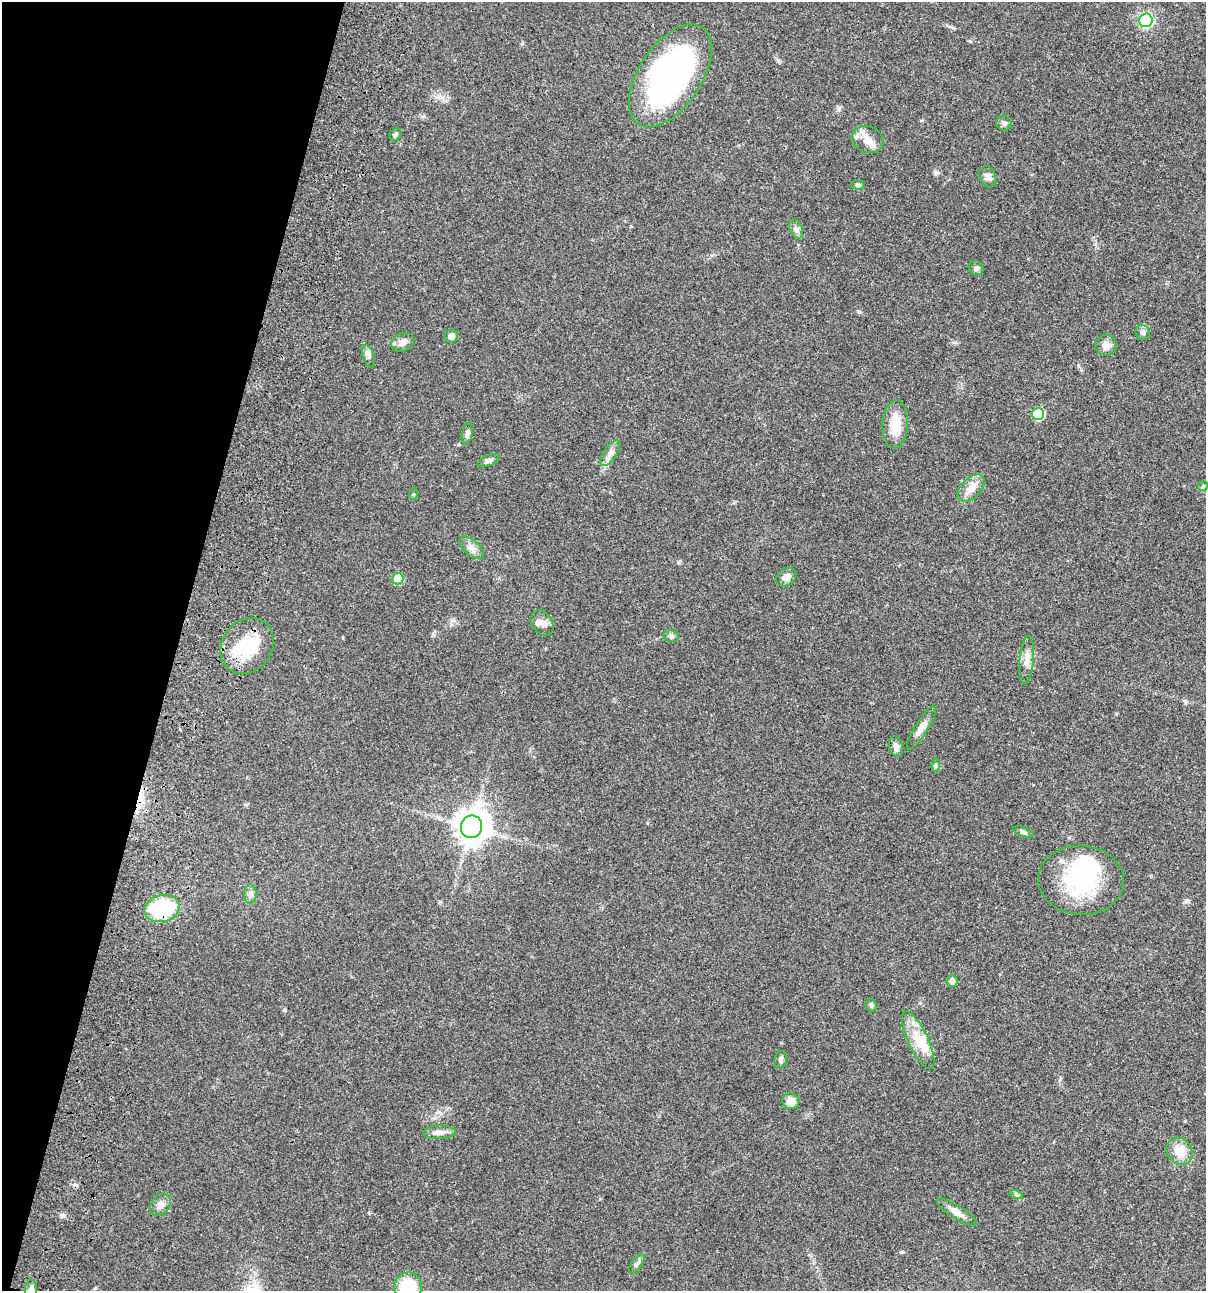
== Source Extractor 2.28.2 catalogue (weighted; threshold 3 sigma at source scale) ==
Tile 9 of 4 x 4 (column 1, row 3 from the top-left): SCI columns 233-1436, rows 1409-2697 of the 5406 x 5393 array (HDU 1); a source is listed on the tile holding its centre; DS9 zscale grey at full resolution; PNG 1208 x 1293 px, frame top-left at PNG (2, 2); each listed source drawn as its Kron ellipse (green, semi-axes under 4 px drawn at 4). Shown black and unused: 15% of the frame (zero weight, under 3 of 4 exposures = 9% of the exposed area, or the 3 px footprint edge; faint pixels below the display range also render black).
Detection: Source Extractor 2.28.2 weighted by HDU 2 'WHT'; one run over the whole footprint, this tile lists its part. Background 0.0468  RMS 0.0053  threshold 0.0239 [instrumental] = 3 sigma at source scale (4.5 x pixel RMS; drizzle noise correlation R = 1.50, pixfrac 1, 0.05/0.05 arcsec/px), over >= 5 px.
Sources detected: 54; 2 inside a brighter object's white glare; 1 cosmic-ray / hot-pixel residue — neither listed nor drawn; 1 inside a brighter listed object's ellipse — not listed separately; the other 50 listed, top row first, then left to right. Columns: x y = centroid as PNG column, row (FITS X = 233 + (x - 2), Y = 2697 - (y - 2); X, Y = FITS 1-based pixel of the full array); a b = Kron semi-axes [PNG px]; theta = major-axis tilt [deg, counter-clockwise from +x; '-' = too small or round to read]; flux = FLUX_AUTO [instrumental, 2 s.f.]
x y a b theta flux
1146 20 7 7 - 91
670 76 58 31 56 140
1004 123 8 7 - 1.5
395 135 7 5 58 0.94
868 140 16 13 -24 5.5
988 177 11 8 -66 2.3
858 185 6 4 -8 1
796 229 10 6 -67 1.8
976 268 8 7 - 1.5
1143 332 8 7 - 1.6
451 336 7 6 - 2.4
402 342 12 8 27 3.1
1106 345 10 10 - 3.7
368 356 12 5 -74 1.7
1038 414 6 6 - 30
895 424 24 12 87 11
467 433 11 5 77 1.7
610 453 15 6 56 3.1
488 461 11 5 23 1.6
1203 486 5 4 - 0.68
971 488 16 10 46 5.4
414 494 6 4 70 0.56
472 548 15 7 -41 3.1
786 577 11 8 37 3.1
398 579 5 5 - 14
542 623 13 10 -59 3.3
671 636 8 6 -14 1.2
247 646 29 25 55 23
1027 660 24 7 85 4.2
921 728 25 6 58 4
896 747 11 6 -75 2.2
935 765 6 4 90 0.76
471 827 11 10 - 880
1023 832 10 4 -18 1.2
1081 880 43 34 -3 49
250 894 10 6 -90 1.8
162 908 18 13 12 45
952 981 6 5 - 2.7
871 1005 7 5 -77 1
918 1040 31 10 -65 10
781 1059 9 6 78 1.3
791 1101 8 8 - 4.6
439 1132 16 7 1 2.9
1180 1151 14 12 -54 8.2
1016 1194 7 4 -20 0.88
160 1205 12 9 54 2.9
956 1212 23 6 -32 4.2
637 1264 11 5 57 1.4
408 1287 14 14 - 26
31 1289 10 6 86 2.4
Overlapping masked pixels (flux is a lower limit): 3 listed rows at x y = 247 646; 162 908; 31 1289
Isophote crosses this tile's border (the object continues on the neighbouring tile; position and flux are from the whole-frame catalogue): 2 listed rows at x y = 408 1287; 31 1289
Unlisted compact peaks at least as high as the median listed source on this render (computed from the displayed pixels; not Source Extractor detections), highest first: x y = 63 1215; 935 173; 1187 900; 902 1252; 1078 365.